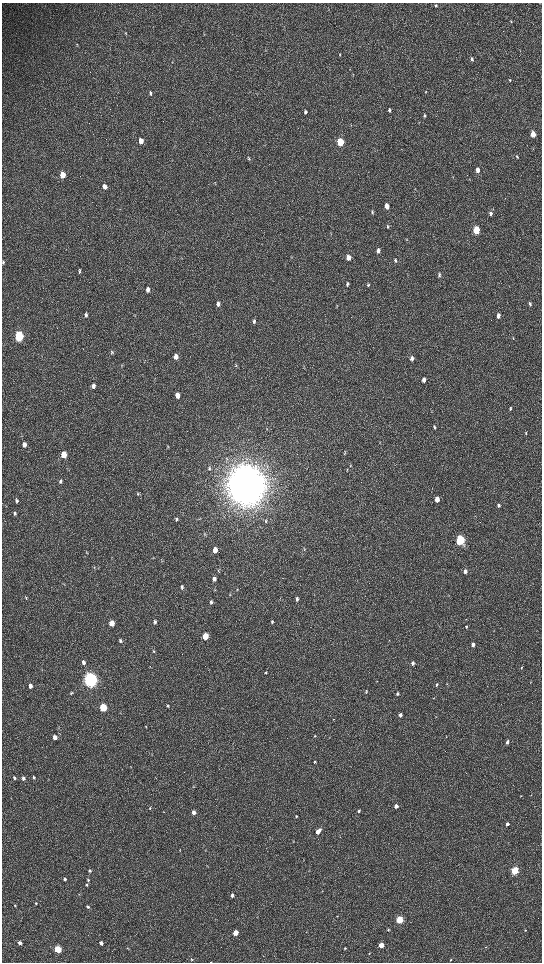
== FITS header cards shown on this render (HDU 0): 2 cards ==
NAXIS1  =                 1080 / length of data axis 1
NAXIS2  =                 1920 / length of data axis 2

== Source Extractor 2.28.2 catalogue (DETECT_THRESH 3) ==
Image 1080 x 1920 px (HDU 0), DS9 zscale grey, zoomed out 1/2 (1 PNG px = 2 x 2 image px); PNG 544 x 964 px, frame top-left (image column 1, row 1919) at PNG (2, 3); no overlay
Background 517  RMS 35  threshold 105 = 3 sigma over >= 5 px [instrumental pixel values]
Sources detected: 149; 4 cannot appear on this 1/2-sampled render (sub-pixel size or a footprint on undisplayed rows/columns) and are not listed; the other 145 listed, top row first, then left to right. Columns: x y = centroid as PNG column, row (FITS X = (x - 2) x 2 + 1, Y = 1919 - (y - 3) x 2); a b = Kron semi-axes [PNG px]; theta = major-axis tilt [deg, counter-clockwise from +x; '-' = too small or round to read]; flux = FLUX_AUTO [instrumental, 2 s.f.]
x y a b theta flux
436 5 4 3 - 9.3e+03
511 21 4 2 - 4.0e+03
126 33 4 2 - 4.3e+03
77 44 5 3 - 5.3e+03
340 55 4 2 - 3.9e+03
472 59 5 3 - 1.4e+04
353 74 3 2 - 3.4e+03
510 80 4 3 - 7.8e+03
425 92 3 2 - 3.2e+03
151 93 5 4 - 1.4e+04
389 110 4 3 - 1.2e+04
305 112 5 3 - 1.2e+04
424 116 5 4 - 1.2e+04
533 134 4 3 - 1.3e+05
141 141 5 4 - 6.6e+04
340 142 5 4 - 3.8e+05
517 157 5 3 - 7.4e+03
249 158 5 3 - 7.6e+03
478 170 5 3 - 4.6e+04
62 175 5 4 - 1.1e+05
104 186 5 4 - 3.4e+04
387 206 5 4 - 6.3e+04
372 212 6 3 85 1.1e+04
491 213 6 4 -86 1.9e+04
388 226 6 3 -73 8.6e+03
476 230 5 3 - 3.3e+05
331 234 4 1 - 2.7e+03
407 239 5 3 - 6.1e+03
378 251 6 4 89 2.6e+04
348 257 5 4 - 4.5e+04
395 260 5 3 - 1.0e+04
3 262 4 3 - 7.5e+03
79 271 6 4 -90 1.1e+04
439 275 5 3 - 1.1e+04
347 284 6 4 80 1.2e+04
368 285 5 4 - 9.5e+03
148 289 6 4 -90 3.1e+04
530 303 5 3 - 1.1e+04
218 304 6 4 -90 2.3e+04
86 315 6 4 -76 1.3e+04
498 316 5 3 - 2.9e+04
254 321 6 4 86 1.4e+04
19 336 5 4 - 8.9e+05
513 338 4 2 - 3.0e+03
112 352 5 4 - 9.2e+03
176 357 5 4 - 3.8e+04
412 358 5 4 - 2.8e+04
235 365 5 4 - 7.3e+03
424 380 5 4 - 2.9e+04
93 386 6 5 - 3.2e+04
177 395 5 4 - 5.5e+04
510 409 5 3 - 9.0e+03
434 427 5 3 - 1.1e+04
267 428 6 2 -72 4.6e+03
526 433 4 3 - 7.7e+03
24 445 5 4 - 4.1e+04
344 453 4 2 - 4.7e+03
64 454 5 4 - 1.2e+05
350 465 4 2 - 4.2e+03
209 468 6 4 -79 1.0e+04
60 481 5 4 - 1.3e+04
246 485 15 13 89 2.5e+07
138 493 5 3 - 8.4e+03
437 499 5 4 - 7.3e+04
16 500 5 4 - 1.3e+04
498 505 5 3 - 1.3e+04
15 513 6 4 -83 1.4e+04
176 519 5 4 - 1.0e+04
265 521 4 3 - 5.9e+03
205 534 5 3 - 5.5e+03
460 540 5 4 - 9.4e+05
215 550 5 4 - 5.9e+04
87 552 7 2 -56 5.5e+03
162 560 6 2 -67 5.6e+03
94 567 5 4 - 8.6e+03
465 571 5 4 - 2.1e+04
214 579 4 4 - 2.1e+04
182 587 5 3 - 1.2e+04
26 598 5 3 - 6.8e+03
297 599 5 4 - 1.5e+04
211 602 5 4 - 1.3e+04
155 622 5 4 - 1.3e+04
272 622 4 3 - 8.1e+03
112 623 4 3 - 8.6e+04
466 627 5 4 - 8.2e+03
205 636 5 4 - 2.0e+05
120 641 5 3 - 9.9e+03
473 644 5 4 - 2.1e+04
154 651 4 3 - 6.8e+03
83 662 6 4 -76 2.0e+04
413 663 5 4 - 2.2e+04
521 668 4 3 - 6.6e+03
265 673 4 3 - 4.7e+03
90 680 6 5 - 3.7e+06
437 685 5 3 - 8.7e+03
30 686 4 3 - 3.4e+04
366 691 5 3 - 6.4e+03
71 693 5 4 - 8.8e+03
397 694 5 4 - 1.2e+04
168 706 4 4 - 9.3e+03
103 708 4 4 - 4.5e+05
120 713 4 3 - 4.9e+03
400 715 4 4 - 1.7e+04
333 719 4 2 - 3.8e+03
315 736 3 3 - 5.3e+03
55 737 4 4 - 3.7e+04
507 742 4 3 - 2.0e+04
314 762 4 3 - 7.2e+03
131 767 4 2 - 3.1e+03
33 777 4 3 - 9.3e+03
14 778 4 3 - 1.1e+04
23 778 4 3 - 2.1e+04
521 796 3 2 - 3.2e+03
396 806 4 3 - 3.1e+04
150 808 4 3 - 5.4e+03
359 811 4 4 - 1.3e+04
194 812 4 4 - 2.7e+04
296 816 5 3 - 8.1e+03
507 824 3 3 - 1.8e+04
318 831 6 3 47 6.5e+04
270 837 3 2 - 4.1e+03
294 841 3 3 - 4.5e+03
90 871 4 3 - 1.0e+04
515 871 4 3 - 6.0e+05
65 879 4 4 - 2.0e+04
88 880 5 4 - 1.1e+04
87 885 4 4 - 9.2e+03
232 895 3 3 - 1.9e+04
36 903 3 3 - 5.8e+03
15 906 4 3 - 7.1e+03
88 907 4 3 - 1.3e+04
337 916 3 2 - 2.7e+03
399 920 4 3 - 4.6e+05
388 929 4 3 - 6.6e+03
525 930 3 3 - 4.2e+03
235 933 4 3 - 1.2e+05
20 943 4 3 - 2.7e+04
101 943 4 3 - 3.0e+04
381 945 3 3 - 1.2e+05
486 947 3 2 - 3.6e+03
345 948 3 3 - 6.0e+03
58 949 4 3 - 3.8e+05
370 953 3 2 - 3.1e+03
191 959 4 3 - 7.1e+03
451 960 4 3 - 6.7e+03
At the frame edge (FLAGS 8, measured only in part): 1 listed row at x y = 3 262
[4 sub-pixel or undisplayed-footprint detections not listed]